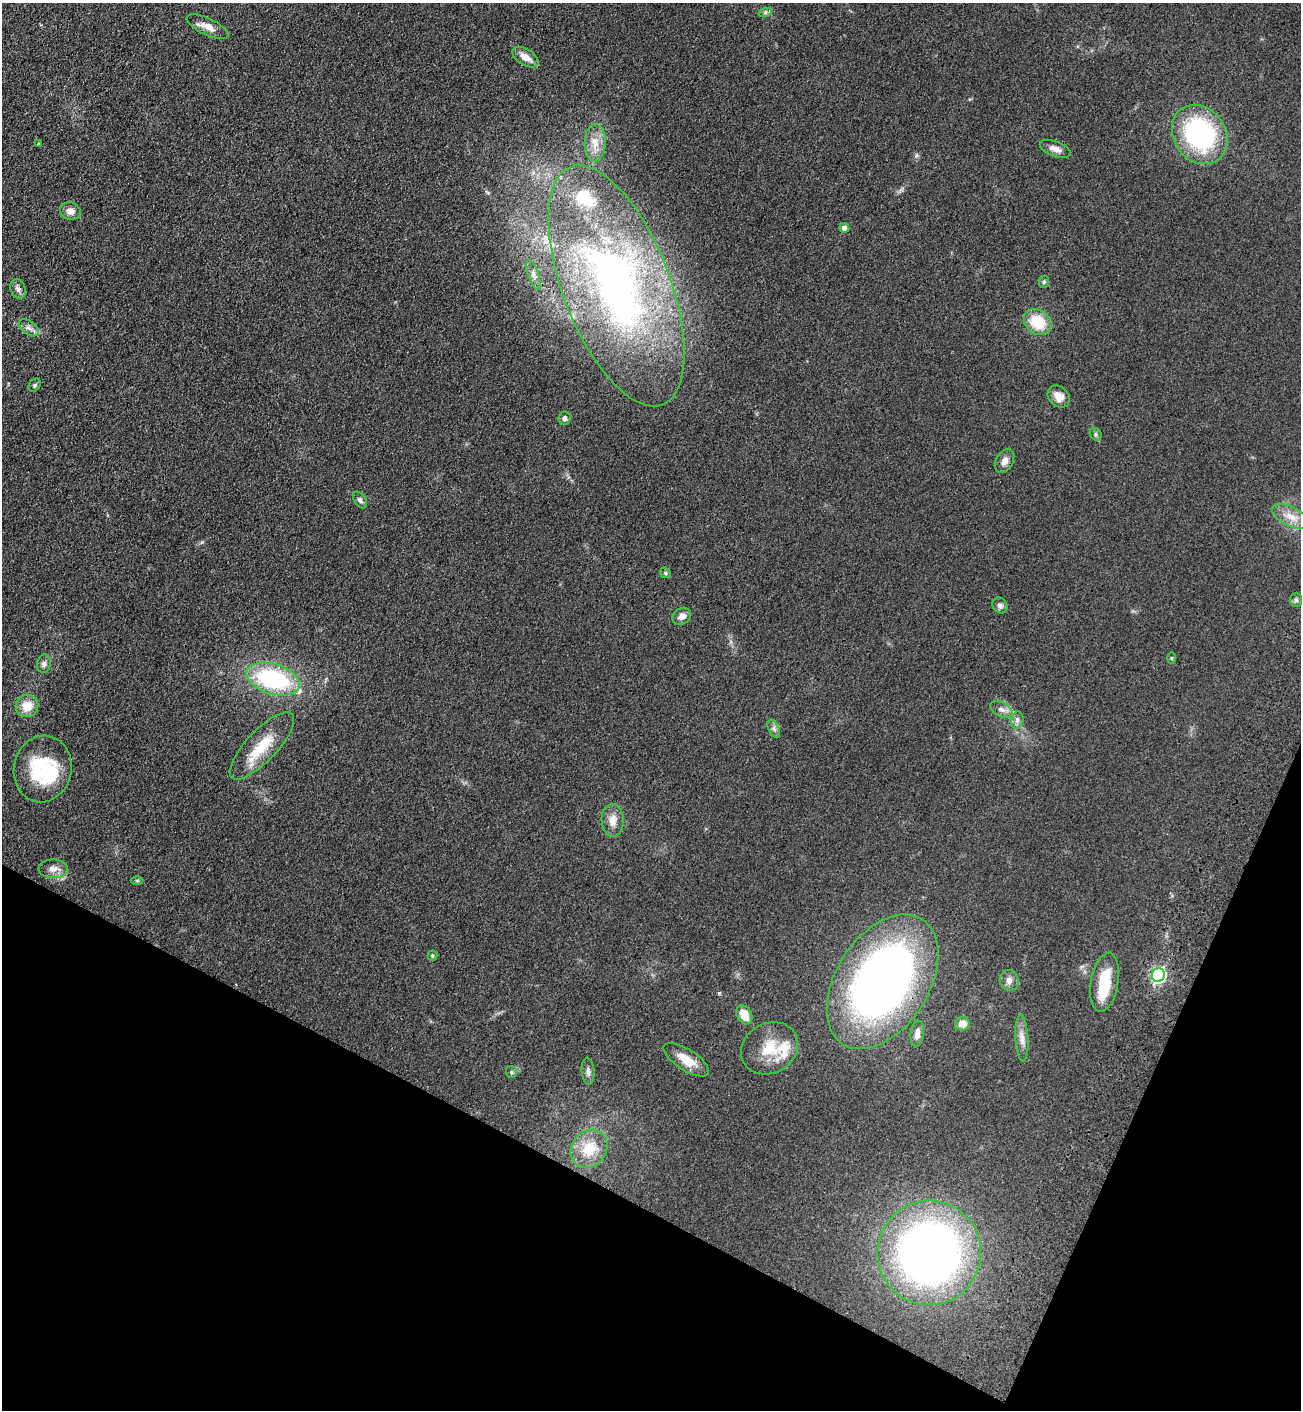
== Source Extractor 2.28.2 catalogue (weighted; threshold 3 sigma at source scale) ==
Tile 15 of 4 x 4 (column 3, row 4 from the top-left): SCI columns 2855-4153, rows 63-1470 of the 5841 x 5757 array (HDU 1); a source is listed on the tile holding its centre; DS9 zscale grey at full resolution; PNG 1303 x 1412 px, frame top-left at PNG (2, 3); each listed source drawn as its Kron ellipse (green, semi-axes under 4 px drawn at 4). Shown black and unused: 21% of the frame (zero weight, under 3 of 4 exposures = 6% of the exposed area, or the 3 px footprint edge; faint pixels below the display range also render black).
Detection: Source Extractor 2.28.2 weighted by HDU 2 'WHT'; one run over the whole footprint, this tile lists its part. Background 0.119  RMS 0.0089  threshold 0.0402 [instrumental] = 3 sigma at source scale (4.5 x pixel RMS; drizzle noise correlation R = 1.50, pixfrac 1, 0.05/0.05 arcsec/px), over >= 5 px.
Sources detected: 58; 2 inside a brighter object's white glare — neither listed nor drawn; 3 inside a brighter listed object's ellipse — not listed separately; the other 53 listed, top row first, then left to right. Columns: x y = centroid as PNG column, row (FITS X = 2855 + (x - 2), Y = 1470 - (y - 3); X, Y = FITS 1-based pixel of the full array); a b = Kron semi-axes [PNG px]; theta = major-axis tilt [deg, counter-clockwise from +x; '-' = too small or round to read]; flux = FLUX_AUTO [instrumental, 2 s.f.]
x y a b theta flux
765 13 7 4 19 1.7
207 27 23 8 -25 8.9
525 57 14 8 -32 9.6
1200 134 31 26 -55 120
595 143 19 10 89 12
39 144 4 4 - 1.5
1055 149 16 7 -19 6
70 211 10 8 -16 6
844 228 5 4 - 4.4
533 274 15 5 -70 4
1044 282 6 5 - 1.5
616 286 127 53 -69 390
18 289 10 7 -68 3.3
1038 322 15 11 -37 30
29 328 11 6 -36 4.2
35 385 7 5 50 1.7
1059 397 12 9 -45 8.6
565 418 7 6 - 3.1
1096 434 7 5 -50 1.7
1005 461 13 8 60 5.5
360 500 9 5 -55 2.7
1291 517 20 9 -27 11
665 573 6 5 - 1.4
1296 600 7 6 - 1.8
1000 605 8 7 - 3
682 616 10 8 34 5.2
1171 658 6 4 90 0.97
44 664 9 6 79 3.1
273 679 28 15 -17 110
27 706 11 11 - 14
1001 709 12 6 -28 4.8
1017 720 8 6 78 3.1
774 729 9 5 -64 2.8
262 746 44 15 46 31
43 769 33 29 79 59
613 820 16 11 -89 9.2
53 869 15 9 2 6.7
137 881 6 4 0 1.1
432 955 5 5 - 1.4
1158 975 7 6 - 190
1009 980 10 9 - 4.5
883 982 74 46 58 550
1104 982 29 14 80 29
744 1015 10 7 -60 13
962 1024 7 6 - 9.5
917 1034 13 6 83 5.6
1022 1038 23 6 -87 6.8
769 1048 29 25 29 30
686 1060 26 10 -33 16
588 1071 13 6 -85 3.6
511 1072 6 5 - 1.4
589 1149 20 17 52 26
929 1253 52 52 - 550
Overlapping masked pixels (flux is a lower limit): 1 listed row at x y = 883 982